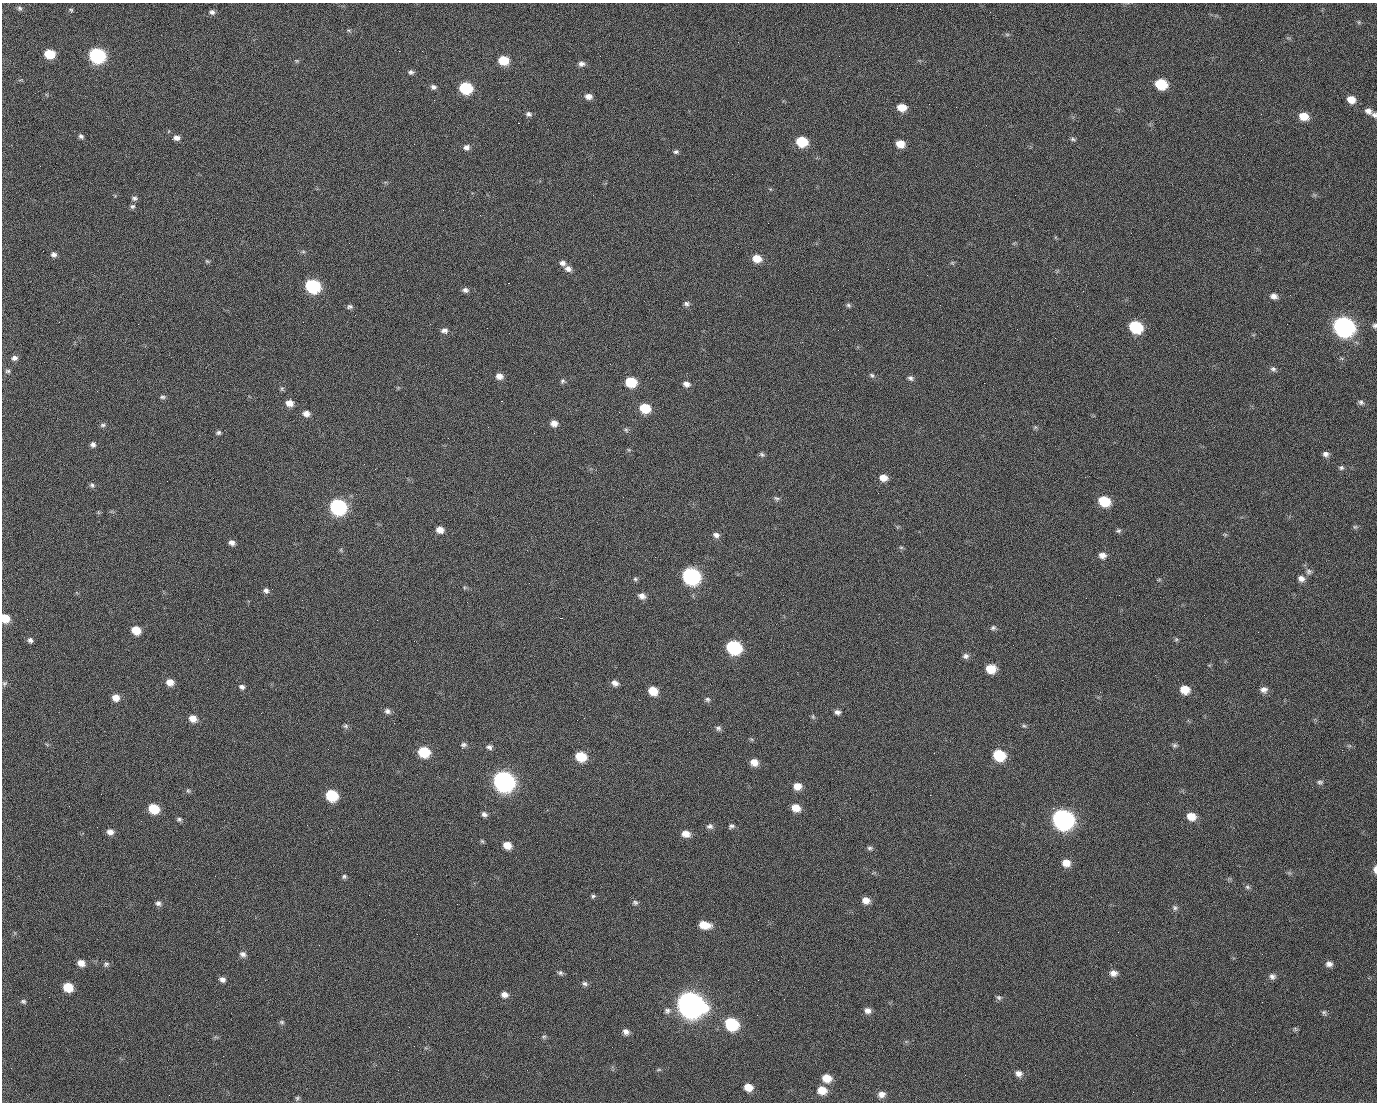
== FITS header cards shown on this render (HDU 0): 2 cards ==
NAXIS1  =                 1375 / length of data axis 1
NAXIS2  =                 1100 / length of data axis 2

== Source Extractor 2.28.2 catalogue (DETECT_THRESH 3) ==
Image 1375 x 1100 px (HDU 0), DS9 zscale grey, 1 PNG px = 1 image px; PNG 1379 x 1104 px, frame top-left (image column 1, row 1100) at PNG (2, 3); no overlay
Background 1520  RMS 33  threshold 98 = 3 sigma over >= 5 px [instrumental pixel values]
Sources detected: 217; all 217 listed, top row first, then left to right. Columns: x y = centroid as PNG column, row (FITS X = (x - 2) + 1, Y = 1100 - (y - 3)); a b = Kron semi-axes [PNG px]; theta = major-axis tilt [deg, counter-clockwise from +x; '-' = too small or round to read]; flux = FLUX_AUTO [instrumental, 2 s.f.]
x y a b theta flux
19 8 7 6 - 4.7e+03
71 11 4 3 - 6.4e+03
212 12 7 6 - 7.6e+03
990 12 2 2 - 1.9e+03
1359 22 6 3 72 2.8e+03
348 30 6 4 -18 3.0e+03
1007 34 6 4 -1 3.5e+03
399 51 2 2 - 2.5e+04
50 54 7 6 - 6.9e+04
97 56 9 8 - 4.7e+05
503 60 8 7 - 5.6e+04
297 61 6 4 -43 2.6e+03
581 64 8 7 - 8.9e+03
411 72 7 6 - 5.8e+03
1161 84 8 7 - 9.8e+04
433 87 7 6 - 6.9e+03
465 88 8 7 - 1.6e+05
588 96 8 7 - 1.3e+04
498 99 2 2 - 1.2e+03
434 100 2 2 - 4.8e+03
1351 100 8 7 - 2.4e+04
902 107 8 6 -8 3.3e+04
1368 111 9 7 -32 1.0e+04
529 114 8 6 -30 6.6e+03
1374 115 8 6 -33 6.3e+03
1304 116 9 7 -17 3.5e+04
518 123 2 2 - 3.5e+04
81 136 6 5 - 5.6e+03
176 138 8 6 -5 1.0e+04
1073 139 7 5 -12 4.1e+03
802 142 8 7 - 8.6e+04
900 144 7 6 - 2.9e+04
466 147 8 7 - 9.5e+03
676 152 7 5 14 4.7e+03
1015 195 2 2 - 6.9e+03
134 198 8 6 12 5.7e+03
132 206 7 6 - 5.0e+03
303 252 6 4 -1 3.4e+03
54 255 7 6 - 8.1e+03
757 258 9 7 -18 3.1e+04
207 261 6 4 -43 3.1e+03
563 263 8 7 - 8.9e+03
952 263 6 4 18 2.7e+03
568 269 8 7 - 1.1e+04
927 275 2 2 - 1.1e+03
508 283 2 2 - 5.7e+04
313 286 9 8 - 2.9e+05
465 290 7 6 - 7.8e+03
1083 291 3 2 - 3.9e+03
1290 295 2 2 - 2.6e+03
1274 296 8 7 - 1.1e+04
686 304 7 7 - 6.5e+03
848 305 7 6 - 4.4e+03
350 307 8 6 4 5.5e+03
355 315 2 2 - 1.2e+03
59 322 2 2 - 1.5e+03
1287 324 2 2 - 1.3e+03
1375 326 6 6 - 4.9e+03
1135 327 9 7 -23 1.7e+05
1343 327 10 9 - 1.3e+06
444 330 8 6 -7 8.9e+03
14 358 8 6 3 8.8e+03
1273 369 8 7 - 6.4e+03
8 371 7 5 0 4.3e+03
872 375 7 5 -44 4.6e+03
499 376 8 7 - 1.5e+04
910 378 7 6 - 6.5e+03
562 381 7 6 - 4.6e+03
631 382 8 7 - 8.6e+04
984 383 2 2 - 1.7e+04
686 384 8 6 -11 1.0e+04
282 389 7 5 70 3.6e+03
97 391 3 3 - 1.6e+03
162 397 8 5 0 4.8e+03
501 401 3 2 - 5.9e+04
1361 402 7 6 - 5.6e+03
289 403 7 7 - 1.8e+04
645 408 9 7 -16 6.5e+04
306 414 8 6 -11 1.3e+04
554 423 7 7 - 1.4e+04
103 425 7 5 1 4.7e+03
1035 427 6 5 - 3.3e+03
626 430 7 5 -67 4.0e+03
218 433 6 6 - 4.7e+03
534 433 2 2 - 1.1e+03
93 444 6 6 - 6.9e+03
629 450 6 4 -44 2.7e+03
762 454 8 5 -31 4.5e+03
1326 454 7 7 - 8.6e+03
1341 468 7 5 11 4.6e+03
883 478 8 7 - 2.0e+04
92 485 8 6 -57 5.3e+03
623 497 2 2 - 3.5e+03
776 498 8 6 -32 4.7e+03
1104 501 9 7 -21 8.5e+04
338 507 9 8 - 5.3e+05
1355 527 6 5 - 3.6e+03
440 530 7 6 - 1.8e+04
1118 531 7 6 - 4.4e+03
1225 534 6 4 -1 3.0e+03
716 535 8 7 - 9.0e+03
232 543 7 6 - 1.0e+04
901 547 6 4 0 3.2e+03
341 550 6 4 -73 2.8e+03
1102 555 8 7 - 1.3e+04
655 557 2 2 - 9.9e+02
1309 571 8 7 - 7.0e+03
691 576 10 8 -26 6.2e+05
635 579 6 5 - 3.8e+03
1301 579 9 8 - 1.2e+04
266 591 7 6 - 7.1e+03
642 596 9 7 -25 1.3e+04
5 618 7 6 - 3.8e+04
561 618 3 2 - 4.3e+03
27 619 2 2 - 2.0e+03
377 620 2 2 - 1.3e+04
993 628 7 6 - 5.1e+03
136 630 8 7 - 3.9e+04
1176 639 6 5 - 3.5e+03
30 640 7 6 - 6.2e+03
414 641 2 2 - 9.5e+02
734 647 9 8 - 2.9e+05
966 656 8 7 - 8.1e+03
991 669 8 7 - 4.2e+04
170 682 8 7 - 1.9e+04
4 683 7 6 - 4.6e+03
615 683 8 6 -37 1.1e+04
242 687 7 6 - 6.9e+03
1185 689 9 7 -22 3.5e+04
1264 690 9 8 - 1.1e+04
653 691 8 7 - 4.1e+04
116 697 8 8 - 1.9e+04
707 699 7 6 - 4.9e+03
387 711 8 6 -26 7.8e+03
837 712 7 6 - 7.4e+03
813 717 6 4 -79 3.5e+03
193 718 8 7 - 2.0e+04
346 726 7 5 1 4.7e+03
1024 726 6 5 - 3.4e+03
718 728 8 6 -23 5.8e+03
751 739 6 4 -70 2.7e+03
463 745 8 7 - 6.4e+03
1174 745 7 6 - 4.7e+03
489 747 8 6 -7 6.9e+03
424 752 8 8 - 9.0e+04
934 753 3 2 - 2.1e+03
999 755 9 7 -24 1.1e+05
581 756 9 7 -20 6.6e+04
754 762 8 7 - 2.1e+04
504 781 10 9 - 1.4e+06
1320 782 8 6 4 5.2e+03
797 786 8 7 - 2.2e+04
188 791 7 5 -67 3.6e+03
101 794 3 2 - 2.5e+03
332 795 8 7 - 1.3e+05
930 795 2 2 - 8.8e+03
69 806 2 2 - 9.8e+02
154 808 8 7 - 6.8e+04
796 808 8 7 - 2.8e+04
1053 808 2 2 - 1.8e+04
484 814 7 6 - 7.4e+03
1191 816 9 8 - 2.9e+04
179 819 7 6 - 4.6e+03
1063 819 10 9 - 1.4e+06
710 826 9 7 -2 8.0e+03
731 826 8 6 27 5.6e+03
110 832 8 7 - 1.2e+04
686 834 9 7 -15 1.9e+04
482 841 6 4 -44 3.3e+03
507 845 8 7 - 2.5e+04
870 848 8 5 0 5.0e+03
1066 863 9 8 - 2.2e+04
1375 869 8 4 -88 1.0e+04
344 876 6 6 - 4.7e+03
1247 887 8 5 -27 4.8e+03
593 896 6 5 - 4.0e+03
866 900 8 7 - 1.7e+04
635 902 8 6 -5 5.2e+03
158 903 8 7 - 7.3e+03
457 904 2 2 - 1.6e+03
1175 908 7 6 - 5.9e+03
704 925 11 7 -12 3.9e+04
1118 932 2 2 - 2.8e+03
243 954 9 7 -28 9.1e+03
610 959 2 2 - 2.6e+03
81 963 8 7 - 1.7e+04
106 964 9 6 29 5.7e+03
1329 964 8 7 - 1.0e+04
560 973 7 6 - 5.3e+03
1113 973 9 7 -1 1.2e+04
1272 976 8 8 - 8.3e+03
222 979 8 6 -14 8.7e+03
758 980 2 2 - 2.1e+03
585 983 8 6 -27 6.1e+03
68 987 8 7 - 5.5e+04
504 995 9 7 -11 1.1e+04
999 998 7 6 - 5.2e+03
23 1001 7 5 -21 4.6e+03
690 1004 12 10 -23 3.2e+06
867 1010 8 7 - 1.2e+04
667 1011 10 9 - 9.1e+03
1324 1012 7 6 - 4.5e+03
282 1022 7 5 -16 4.3e+03
731 1024 9 8 - 1.7e+05
409 1027 2 2 - 9.3e+02
1295 1029 6 5 - 3.4e+03
626 1032 8 6 -44 1.0e+04
544 1037 7 5 21 4.0e+03
659 1070 8 4 8 3.0e+03
1018 1073 9 8 - 1.2e+04
827 1078 9 8 - 3.3e+04
748 1087 8 7 - 2.7e+04
822 1090 9 8 - 3.2e+04
1255 1092 2 2 - 8.3e+02
881 1094 9 7 18 1.3e+04
169 1095 2 2 - 6.1e+03
297 1098 7 5 55 4.0e+03
At the frame edge (FLAGS 8, measured only in part): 4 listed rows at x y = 1374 115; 1375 326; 5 618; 1375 869